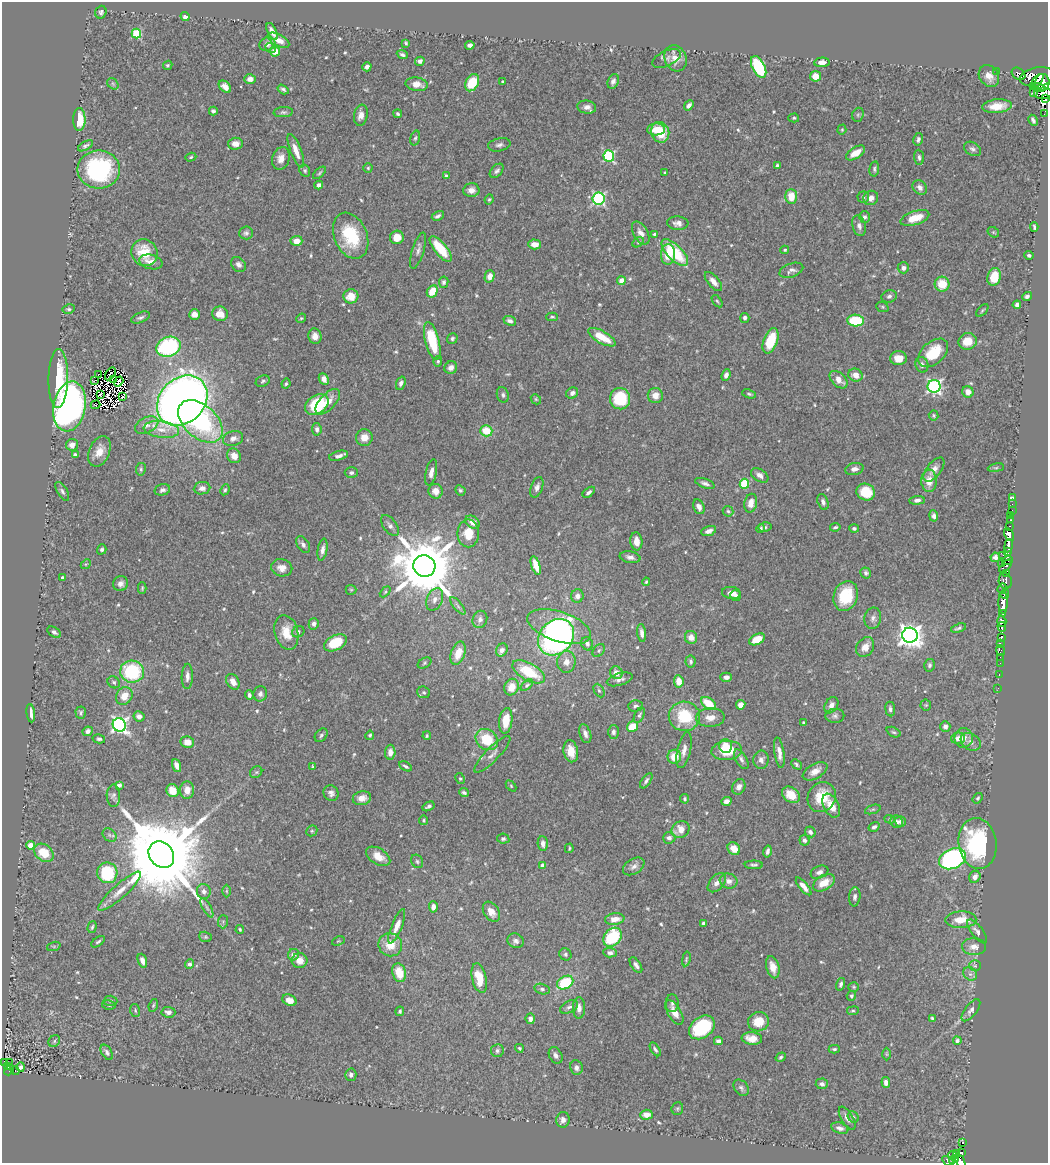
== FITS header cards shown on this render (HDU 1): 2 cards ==
NAXIS1  =                 1046
NAXIS2  =                 1161

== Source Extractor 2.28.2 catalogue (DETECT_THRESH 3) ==
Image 1046 x 1161 px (HDU 1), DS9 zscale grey, 1 PNG px = 1 image px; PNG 1050 x 1165 px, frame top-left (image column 1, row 1161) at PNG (2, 2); each listed source drawn as its Kron ellipse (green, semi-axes under 4 px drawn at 4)
Background 0.435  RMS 0.022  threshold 0.0656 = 3 sigma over >= 5 px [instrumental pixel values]
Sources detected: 597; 9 with non-positive FLUX_AUTO (blend fragments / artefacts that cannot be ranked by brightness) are neither listed nor drawn; of the other 588, the 500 brightest by FLUX_AUTO listed and drawn (88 fainter detections omitted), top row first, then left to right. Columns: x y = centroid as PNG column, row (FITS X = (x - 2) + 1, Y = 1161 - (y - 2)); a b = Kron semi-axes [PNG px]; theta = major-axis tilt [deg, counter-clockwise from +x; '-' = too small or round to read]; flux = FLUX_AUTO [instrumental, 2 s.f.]
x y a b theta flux
101 12 6 5 - 3.5
185 16 4 4 - 6.5
272 32 9 4 -66 9.1
136 33 5 4 - 83
278 40 12 6 -29 12
406 43 4 3 - 2.6
267 44 8 6 18 7
470 45 5 4 - 5.1
271 48 5 4 - 2
275 51 5 5 - 14
402 55 6 3 -22 3.5
667 58 15 7 25 7.1
675 58 13 11 -65 17
420 61 5 4 - 5.5
822 62 8 5 4 7
168 65 5 4 - 2.2
367 67 5 4 - 5.3
759 67 12 6 -62 140
996 71 3 2 - 3.4
1019 74 7 5 -38 88
815 76 5 5 - 19
989 76 12 9 -54 13
1037 77 17 9 10 1100
250 79 6 5 - 8.7
613 81 7 5 68 4.5
1037 81 9 3 51 320
503 82 3 3 - 1.9
1042 82 8 7 - 430
472 83 9 6 63 52
113 84 6 5 - 2.7
417 84 11 6 -9 13
225 87 7 5 -46 9.1
1038 87 7 3 -12 80
283 89 6 3 -33 3.2
1034 92 3 2 - 84
1043 93 9 6 0 170
1046 99 2 2 - 120
689 105 6 4 48 5.5
997 106 15 7 6 24
587 107 9 6 -8 7.5
213 111 4 4 - 3.4
283 112 10 5 4 3.5
398 114 4 3 - 2.5
1044 114 2 2 - 9.8
361 115 11 7 80 10
858 115 7 5 70 2.5
794 118 5 4 - 2.2
79 120 11 6 89 36
1033 120 6 3 -62 3.8
656 129 9 6 3 17
842 130 5 4 - 1.9
660 132 10 9 - 40
415 138 7 4 74 2.7
918 139 6 4 79 4.3
235 144 7 6 - 12
499 145 11 6 11 5.2
86 146 8 4 29 4
972 149 9 6 -32 4.9
296 151 18 5 -69 15
856 153 10 5 32 18
609 156 6 5 - 170
191 157 6 4 18 2.2
919 157 7 5 -84 3.7
281 158 11 8 74 11
777 165 4 3 - 2.6
368 168 4 4 - 1.9
874 169 7 5 81 3.1
99 170 21 19 0 190
305 171 6 5 - 2.4
497 171 8 5 47 4
665 172 4 3 - 2.2
320 173 8 4 44 2.4
446 176 4 4 - 2.2
319 185 4 4 - 4.7
920 187 8 6 -47 6.8
471 190 8 7 - 8.6
791 196 7 6 - 23
863 197 6 5 - 3.1
871 198 7 7 - 9.4
489 199 5 3 - 1.8
598 199 6 6 - 230
438 216 6 3 29 4.1
864 217 6 5 - 3.3
915 218 15 6 18 28
678 223 10 7 -3 7.5
859 226 10 6 -75 6.2
1034 227 5 3 - 2.7
993 232 6 4 -34 2
246 233 7 6 - 4
641 233 13 7 -60 11
654 234 4 3 - 2.2
351 236 24 16 -67 73
397 237 7 6 - 18
296 241 6 5 - 15
638 242 6 4 30 2.3
535 244 6 5 - 15
441 249 15 6 -51 47
785 250 4 4 - 2
418 251 19 6 72 6.3
145 253 14 12 -55 43
675 253 17 7 -45 72
668 254 10 7 87 25
1029 255 4 3 - 3.5
151 262 12 7 -12 13
238 264 8 6 -46 5.8
903 268 5 5 - 6.8
791 270 12 7 20 6.3
489 276 6 5 - 9.7
994 277 9 6 73 35
621 281 4 4 - 21
444 282 6 5 - 3.3
713 282 12 5 -49 9.6
942 284 7 7 - 30
432 291 6 5 - 26
351 296 7 7 - 22
889 296 8 6 19 4.5
1027 296 5 4 - 4
717 301 7 3 -54 2.1
1017 305 4 4 - 6.1
882 307 6 5 - 1.9
69 309 6 4 10 2.6
982 311 7 3 50 2
194 314 5 5 - 12
220 314 8 7 - 19
552 317 6 4 -1 2
140 318 10 5 22 4
301 318 5 4 - 2
745 318 5 4 - 4.8
510 321 6 4 -22 5.3
856 321 8 6 -4 67
315 336 8 6 -75 9.6
602 337 15 6 -30 29
452 338 5 5 - 2.9
432 341 19 7 -76 65
771 341 13 7 70 52
968 341 9 8 - 22
169 347 12 9 19 170
933 353 17 11 42 45
898 358 8 7 - 15
438 361 5 4 - 2.4
922 365 8 6 -74 5.8
451 368 7 6 - 8.6
99 374 2 2 - 5.7
110 374 7 2 55 2.6
726 375 6 4 69 5.1
855 375 7 6 - 12
58 378 29 9 89 67
114 379 3 2 - 2
324 379 6 4 -64 8.9
839 380 10 6 -43 14
94 381 3 2 - 9
119 381 5 3 - 3.3
263 381 7 5 24 2.9
401 383 7 4 71 4.6
286 384 5 3 - 2
934 386 6 6 - 330
968 392 6 5 - 12
572 393 6 5 - 6.5
100 394 3 2 - 2.6
749 394 7 4 -19 2.4
503 395 8 6 -75 3.9
655 395 7 7 - 12
122 396 4 3 - 2.8
536 399 5 4 - 2
620 399 10 10 - 73
182 401 28 22 44 1800
328 402 16 8 46 16
96 405 5 2 - 2.2
317 405 13 9 34 89
69 406 25 16 79 700
934 415 5 5 - 2.4
200 421 26 16 -42 170
147 425 12 8 27 9.2
161 429 18 8 -7 16
317 429 6 4 -82 4.3
486 431 6 5 - 35
364 437 8 8 - 14
233 438 10 7 17 7.5
72 445 6 6 - 9.2
99 451 16 10 67 18
75 455 4 3 - 3.5
234 456 8 6 -53 13
339 456 10 4 14 5.4
996 468 8 4 8 2.5
141 469 6 5 - 2.6
854 469 9 6 11 6.8
934 470 14 7 52 9.8
431 472 13 5 77 8.8
351 473 6 5 - 3.8
760 475 9 6 -33 7.2
929 481 11 8 -88 17
705 483 10 4 -20 4.8
744 484 5 4 - 72
537 487 11 6 70 6.4
202 488 8 6 7 7.5
162 490 8 5 16 4.2
225 490 6 4 63 2.3
460 490 5 5 - 2.4
62 491 10 5 -59 3.9
436 491 7 7 - 13
589 492 7 4 38 4.1
866 492 9 8 - 44
1012 498 4 3 - 13
917 500 7 4 7 5.2
823 502 8 5 -71 5.2
751 503 9 6 78 14
1012 504 2 2 - 2.8
699 507 7 5 -68 8.6
1012 510 2 2 - 9.8
728 511 5 5 - 2.4
1011 515 3 2 - 7.8
934 516 5 4 - 4.7
1011 520 3 2 - 17
473 522 8 5 -35 12
390 526 12 6 -53 6.2
1010 526 3 2 - 4.7
765 527 6 5 - 2.8
835 527 5 3 - 2.7
854 528 5 4 - 2.9
760 529 4 3 - 3.2
709 531 8 4 18 7.1
468 533 14 11 -89 24
1009 534 7 4 -62 600
636 541 9 6 -83 14
303 545 9 6 -58 5.1
1008 546 6 4 82 480
102 549 5 4 - 3.6
323 550 11 4 80 7.3
1008 551 3 3 - 230
1003 555 4 2 - 38
630 557 10 6 -10 6
995 557 4 4 - 4.6
1007 560 5 2 - 17
86 564 5 4 - 1.8
1001 564 4 2 - 4
536 565 10 4 -72 18
424 566 11 10 - 13000
1006 566 8 3 46 60
282 568 11 8 -12 11
866 573 5 5 - 3.4
1007 573 3 3 - 42
62 578 3 3 - 3.1
1005 581 8 6 -77 130
646 582 4 3 - 1.9
121 584 7 7 - 6.7
142 588 6 4 88 2
1002 588 5 2 - 19
351 590 5 5 - 1.8
385 592 6 4 45 1.8
731 593 9 6 -8 11
1005 594 5 3 - 51
577 596 6 6 - 6.8
735 596 5 5 - 5
846 596 15 12 71 56
435 599 12 8 65 8.5
1003 603 11 4 89 1000
458 606 11 4 -50 3.5
1003 613 3 2 - 22
873 618 11 8 80 6.5
480 619 9 7 68 5.4
1002 621 6 4 -73 220
314 624 6 5 - 5
559 627 33 14 -18 120
1002 627 5 3 - 120
959 628 8 3 18 3.2
54 632 7 4 -33 3.9
286 632 17 11 -75 25
298 632 6 5 - 3.1
642 633 9 4 -82 6
910 635 7 7 - 1300
556 637 20 16 47 410
691 637 6 6 - 12
1001 637 3 2 - 18
757 639 8 5 28 28
335 643 12 7 27 50
587 644 7 5 -65 4.2
1000 644 4 3 - 30
865 647 10 8 55 12
502 650 7 5 60 5.5
599 651 7 5 50 2.9
1000 651 5 3 - 8
458 653 12 7 70 22
1000 657 2 2 - 2.9
566 662 11 9 82 11
691 662 6 5 - 3.3
425 663 7 5 29 2.8
1000 663 2 2 - 5
929 665 6 5 - 3.6
132 672 12 11 - 110
529 672 18 8 -29 52
616 673 6 6 - 10
999 675 3 2 - 7.1
187 676 12 5 88 8
726 677 6 4 1 5.4
620 679 13 6 17 6.7
679 681 6 5 - 16
114 682 7 5 -38 3.2
233 682 8 6 -59 11
527 685 7 4 40 2.4
512 687 8 7 - 19
998 688 3 2 - 3.3
599 690 7 5 -62 2.8
424 692 6 5 - 2.9
260 694 8 7 - 5.8
249 695 4 3 - 3.9
124 696 9 7 60 19
708 703 8 5 -35 35
741 705 5 4 - 8.8
831 705 9 6 59 8.7
926 705 5 5 - 2
635 706 7 5 2 4.1
890 709 7 5 -83 4.2
31 713 9 3 -83 8.6
81 713 6 5 - 2.9
639 715 8 4 65 3.2
139 716 6 5 - 6.9
684 716 15 15 - 63
835 716 9 7 1 4.7
710 718 14 9 3 14
506 721 13 6 84 29
804 722 4 3 - 1.8
119 725 7 6 - 450
632 727 6 5 - 34
945 727 5 5 - 6.4
88 731 5 4 - 5.5
613 732 7 5 -89 4.3
894 732 7 4 -26 2.7
585 734 10 5 -71 7.5
321 735 7 5 48 3.1
370 735 4 4 - 2.2
427 736 4 3 - 1.8
958 738 7 5 15 9.6
964 738 10 9 - 11
99 739 6 4 -13 3.4
487 739 12 10 -35 49
187 742 7 6 - 15
971 742 11 8 -33 7.8
725 746 7 6 - 17
684 750 18 6 77 10
727 750 15 9 5 44
571 751 11 7 -79 20
390 752 7 5 87 8.9
779 753 15 5 -82 11
492 754 25 7 46 11
674 757 7 7 - 25
741 759 11 5 -60 5.4
761 760 9 7 87 6.3
796 764 6 3 -45 2.6
177 765 6 4 -68 10
406 766 7 3 -28 3
313 767 4 3 - 2.7
815 771 13 7 30 12
256 772 6 5 - 2.5
460 779 6 4 -62 2.2
646 781 8 4 56 4.2
119 785 4 3 - 5.2
511 786 6 4 -46 2.2
739 787 8 6 64 6.8
187 790 9 7 86 14
173 791 7 6 - 22
331 793 8 7 - 5.9
464 793 5 4 - 3.5
791 795 10 7 -38 23
113 796 11 6 -88 4.6
822 797 15 13 57 38
362 798 9 7 13 11
978 798 6 4 51 2.2
685 799 5 4 - 2.4
726 801 5 4 - 5.9
429 806 6 3 31 3.9
831 806 13 7 -64 19
873 809 8 3 19 2.7
890 819 5 4 - 1.9
423 820 5 4 - 2.2
900 821 6 5 - 4
897 822 6 6 - 5.6
874 827 6 4 33 3.5
680 830 9 8 - 18
312 831 6 5 - 2.3
810 832 6 5 - 5.4
109 835 8 6 -38 3.7
669 838 6 5 - 4.7
503 839 6 5 - 2.9
804 840 5 5 - 4.5
978 843 25 19 -82 160
543 844 7 5 -86 6.9
30 845 4 4 - 22
569 848 4 2 - 1.8
734 849 7 5 -47 17
768 851 6 4 77 4.8
44 853 10 8 -38 36
161 855 14 12 -52 34000
378 856 13 8 -31 21
952 859 14 9 25 350
417 861 7 5 -59 2.9
542 865 4 4 - 6.7
754 865 9 4 0 3.4
634 866 12 7 32 7.8
819 872 9 6 22 5.7
107 873 10 10 - 95
975 877 6 5 - 8.6
729 881 9 7 -19 7.7
717 883 11 7 48 9
824 883 12 7 31 22
804 886 11 4 -51 10
119 891 28 7 42 19
204 891 7 7 - 5.6
226 891 6 4 -89 2.3
855 897 9 5 84 4.6
433 907 6 4 -86 8.9
207 908 11 3 -61 3.2
491 912 11 7 -57 13
615 919 10 5 7 15
961 920 15 8 2 27
223 922 6 5 - 2.3
703 923 3 3 - 2.4
397 926 18 5 68 14
92 927 6 3 73 2.4
240 930 4 3 - 2.1
977 931 14 6 -52 7.1
205 937 6 5 - 2.5
612 937 10 8 49 95
338 941 7 4 23 1.9
516 941 8 7 - 5.6
98 942 8 3 34 2.8
390 945 12 11 - 24
54 946 7 4 19 2.3
974 947 12 8 -1 11
610 953 7 4 -4 4.4
565 954 6 5 - 3.1
293 955 6 5 - 7.7
686 959 7 3 78 2
299 960 8 7 - 12
142 961 7 4 -70 7.4
189 964 5 4 - 4
636 965 9 4 -55 6.3
975 966 6 5 - 2.8
773 967 11 6 -75 15
399 973 9 6 -74 28
970 974 7 6 - 5.1
479 978 15 7 -77 36
565 983 9 6 30 69
841 984 6 4 74 3.8
854 987 5 4 - 2
542 989 8 5 -15 3.9
851 996 5 4 - 2.8
289 1000 7 5 -26 11
111 1001 7 5 -3 3
672 1003 9 6 87 4
109 1005 7 4 -11 2.7
153 1005 6 4 70 2
569 1007 9 6 28 5.1
579 1008 11 6 90 8.1
971 1010 13 6 51 6.3
135 1011 6 5 - 2.5
400 1011 5 4 - 2.7
853 1011 6 3 7 1.8
168 1012 7 5 -4 5.3
674 1012 14 6 -60 14
932 1018 4 3 - 2.1
530 1019 5 4 - 6.3
758 1022 10 9 - 28
702 1027 14 10 38 120
752 1038 10 6 -5 16
54 1041 6 5 - 2.7
718 1041 4 4 - 5.9
957 1041 4 4 - 3.9
519 1048 4 3 - 1.9
655 1049 8 4 -58 3.3
834 1049 5 4 - 2.8
497 1051 6 6 - 3.6
107 1052 8 5 -58 4.7
887 1054 6 4 -89 2
556 1055 9 6 -60 6
781 1057 5 4 - 2.5
4 1062 3 2 - 19
9 1063 2 2 - 4.3
7 1066 3 3 - 38
21 1067 5 4 - 4.2
576 1068 7 6 - 5.5
9 1070 6 4 49 29
15 1071 4 3 - 5.1
351 1075 6 5 - 5.1
886 1082 5 4 - 6.9
822 1084 6 5 - 5.4
741 1088 9 6 -52 4.4
677 1108 6 5 - 2.4
646 1115 6 5 - 15
853 1117 6 5 - 2.3
847 1118 13 6 -59 7.6
563 1120 8 6 77 6.6
840 1128 9 5 -18 5.6
963 1143 3 3 - 19
961 1152 3 3 - 65
957 1154 4 3 - 26
953 1156 4 3 - 21
956 1159 3 3 - 66
948 1161 6 4 -29 31
953 1161 4 3 - 37
960 1161 8 4 -64 150
At the frame edge (FLAGS 8, measured only in part): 5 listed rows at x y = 1043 93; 1046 99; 948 1161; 953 1161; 960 1161
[88 fainter detections neither listed nor drawn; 9 non-positive-flux detections neither listed nor drawn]